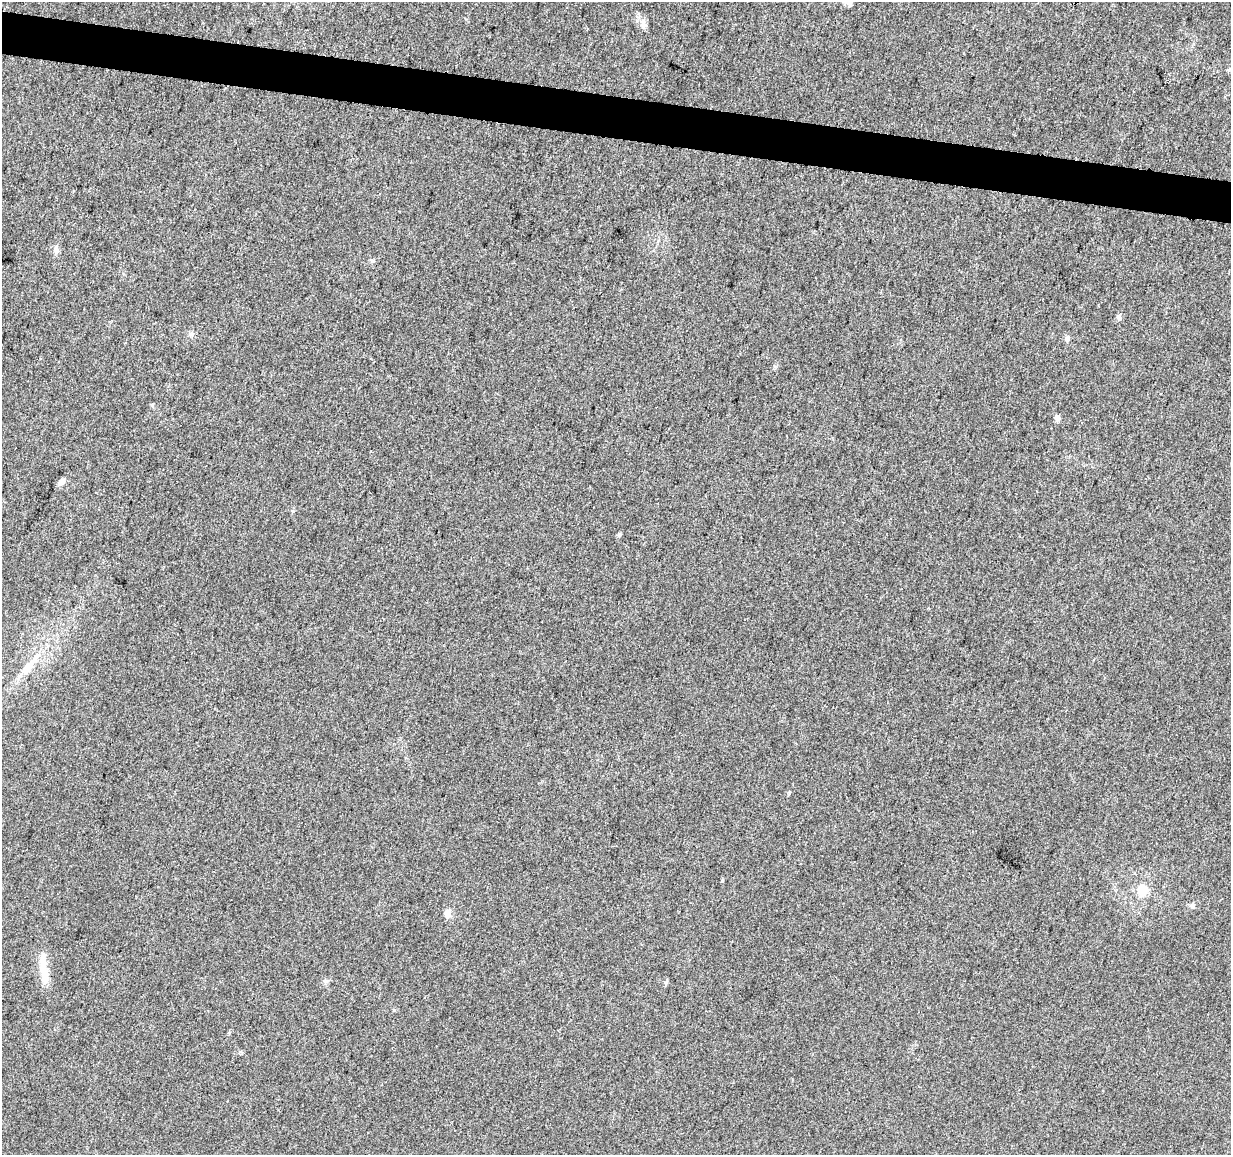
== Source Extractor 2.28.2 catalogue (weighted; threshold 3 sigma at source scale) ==
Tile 11 of 4 x 4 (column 3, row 3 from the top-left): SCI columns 2468-3696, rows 1443-2595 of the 4926 x 5130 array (HDU 1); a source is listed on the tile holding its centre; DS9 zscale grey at full resolution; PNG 1233 x 1157 px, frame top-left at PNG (2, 2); no overlay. Shown black and unused: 4% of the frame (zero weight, under 3 of 5 exposures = <1% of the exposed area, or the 3 px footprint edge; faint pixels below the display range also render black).
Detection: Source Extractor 2.28.2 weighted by HDU 2 'WHT'; one run over the whole footprint, this tile lists its part. Background 0.0271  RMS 0.0046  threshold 0.0207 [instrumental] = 3 sigma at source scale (4.5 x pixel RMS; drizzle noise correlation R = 1.50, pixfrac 1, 0.0396/0.0396 arcsec/px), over >= 5 px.
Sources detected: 16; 1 inside a brighter listed object's ellipse — not listed separately; the other 15 listed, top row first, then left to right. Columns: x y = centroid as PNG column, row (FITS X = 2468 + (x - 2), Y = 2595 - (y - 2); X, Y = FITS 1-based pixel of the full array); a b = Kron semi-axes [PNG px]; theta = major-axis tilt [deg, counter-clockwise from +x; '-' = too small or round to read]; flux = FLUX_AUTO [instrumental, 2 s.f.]
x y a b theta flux
850 3 8 6 79 1.6
643 25 10 9 - 2.1
56 250 10 6 -78 1.6
1119 317 7 6 - 1
191 334 6 6 - 1.1
1067 339 8 5 -89 1.2
1057 418 5 4 - 3.3
61 482 9 6 40 2.3
619 535 5 5 - 0.7
27 668 22 9 56 6.5
1143 890 10 10 - 9.2
1192 905 6 5 - 0.88
447 913 12 8 -82 2.3
44 971 41 9 -82 8.4
325 981 6 6 - 0.99
Isophote crosses this tile's border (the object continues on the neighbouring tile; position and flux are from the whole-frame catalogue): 1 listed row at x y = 850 3
Unlisted compact peaks at least as high as the median listed source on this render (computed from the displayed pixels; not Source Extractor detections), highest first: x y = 722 881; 789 793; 373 261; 665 982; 293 511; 152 405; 394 1010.